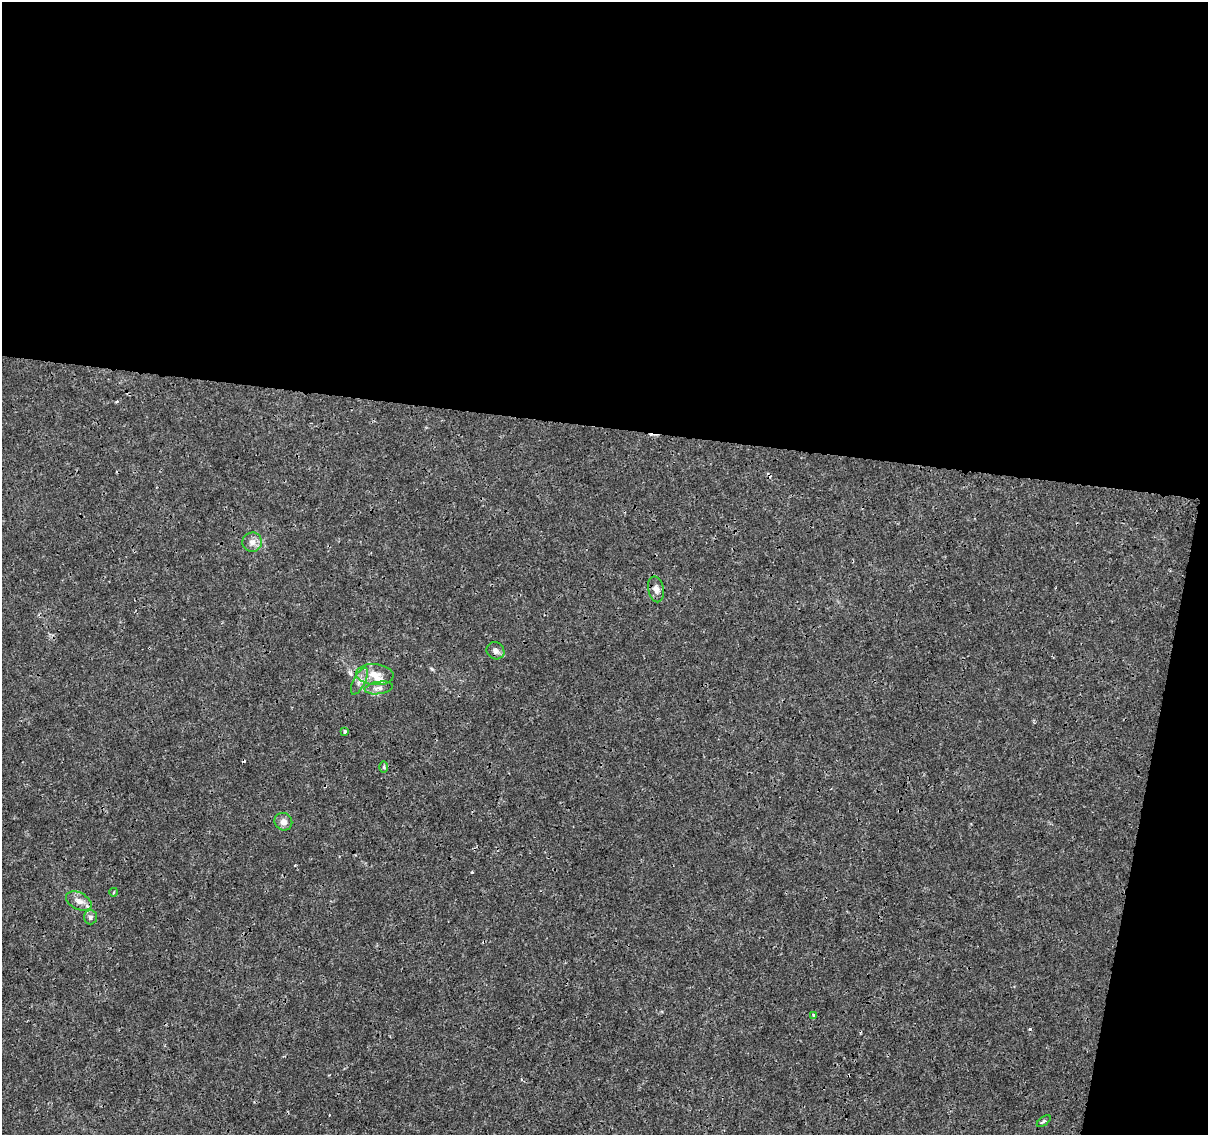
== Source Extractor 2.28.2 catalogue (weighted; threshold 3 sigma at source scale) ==
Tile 4 of 4 x 4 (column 4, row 1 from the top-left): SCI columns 3626-4831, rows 3684-4816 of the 4831 x 5041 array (HDU 1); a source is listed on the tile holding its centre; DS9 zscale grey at full resolution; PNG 1210 x 1137 px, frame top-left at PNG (2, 2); each listed source drawn as its Kron ellipse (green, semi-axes under 4 px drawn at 4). Shown black and unused: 41% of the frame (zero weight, under 3 of 4 exposures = <1% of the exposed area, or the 3 px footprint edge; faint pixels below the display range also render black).
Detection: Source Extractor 2.28.2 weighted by HDU 2 'WHT'; one run over the whole footprint, this tile lists its part. Background 1.45e-04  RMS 7.4e-04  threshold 0.00333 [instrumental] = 3 sigma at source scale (4.5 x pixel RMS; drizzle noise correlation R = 1.50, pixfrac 1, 0.0396/0.0396 arcsec/px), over >= 5 px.
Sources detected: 16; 1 cosmic-ray / hot-pixel residue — neither listed nor drawn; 1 inside a brighter listed object's ellipse — not listed separately; the other 14 listed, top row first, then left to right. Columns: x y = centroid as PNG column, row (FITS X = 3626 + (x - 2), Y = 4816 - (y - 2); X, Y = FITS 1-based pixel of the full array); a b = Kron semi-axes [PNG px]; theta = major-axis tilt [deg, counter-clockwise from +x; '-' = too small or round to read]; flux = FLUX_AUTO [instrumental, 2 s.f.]
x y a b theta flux
252 542 10 9 - 0.42
656 589 13 7 -79 0.4
495 651 9 8 - 0.31
375 674 19 10 -5 0.91
359 681 15 5 63 0.4
379 688 14 6 8 0.4
344 731 4 3 - 0.13
384 767 6 4 -90 0.094
283 822 9 8 - 0.4
114 892 4 3 - 0.07
79 901 14 8 -27 0.52
90 917 7 6 - 0.21
814 1015 3 3 - 0.099
1044 1121 8 4 35 0.12
Overlapping masked pixels (flux is a lower limit): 1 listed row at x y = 359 681